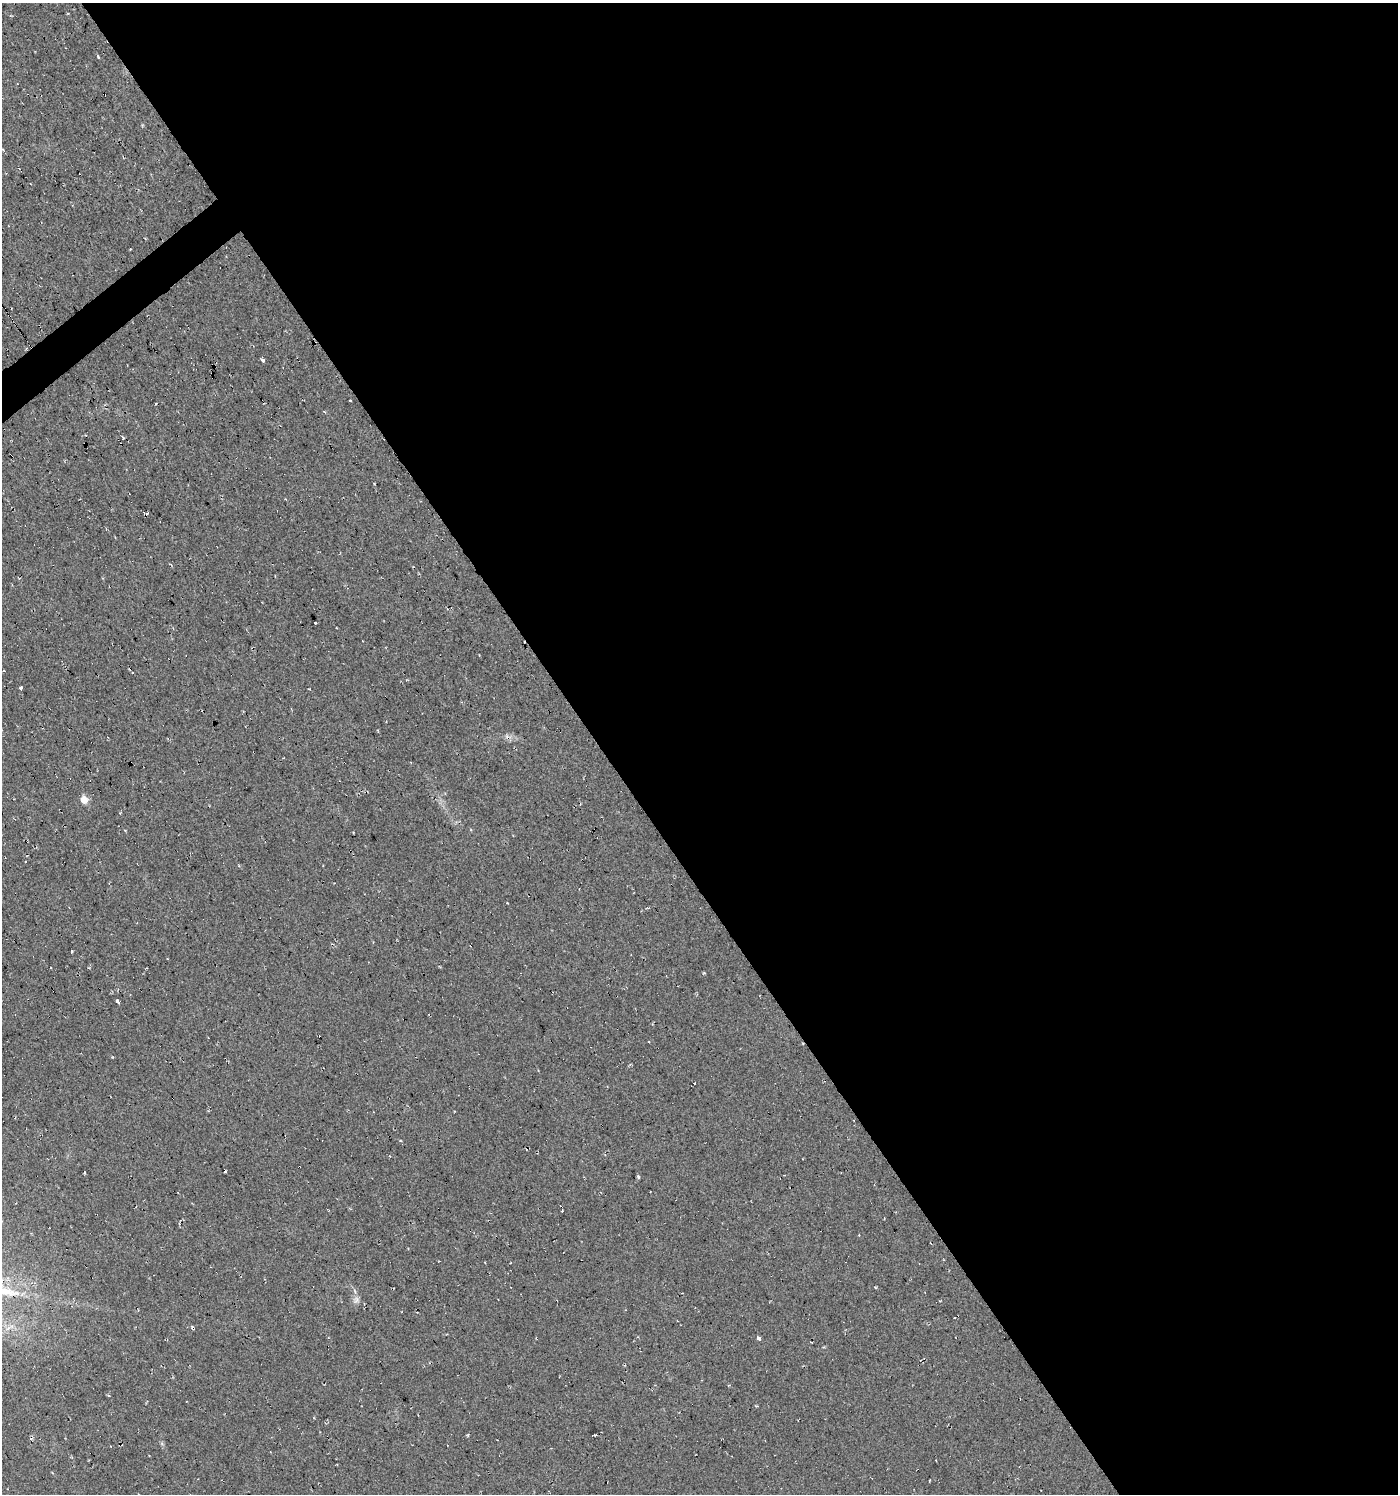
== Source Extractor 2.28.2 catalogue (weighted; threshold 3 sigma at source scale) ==
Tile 8 of 4 x 4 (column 4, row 2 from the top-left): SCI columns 4317-5712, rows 2985-4476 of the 5906 x 5968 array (HDU 1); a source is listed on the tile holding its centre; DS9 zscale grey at full resolution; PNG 1400 x 1496 px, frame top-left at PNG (2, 3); no overlay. Shown black and unused: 58% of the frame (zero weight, under 2 of 3 exposures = <1% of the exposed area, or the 3 px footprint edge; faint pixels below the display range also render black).
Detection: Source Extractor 2.28.2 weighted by HDU 2 'WHT'; one run over the whole footprint, this tile lists its part. Background 0.03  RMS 0.013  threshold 0.0577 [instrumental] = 3 sigma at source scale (4.5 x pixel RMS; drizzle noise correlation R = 1.50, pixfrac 1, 0.0396/0.0396 arcsec/px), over >= 5 px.
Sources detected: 19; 6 cosmic-ray / hot-pixel residue — not listed; the other 13 listed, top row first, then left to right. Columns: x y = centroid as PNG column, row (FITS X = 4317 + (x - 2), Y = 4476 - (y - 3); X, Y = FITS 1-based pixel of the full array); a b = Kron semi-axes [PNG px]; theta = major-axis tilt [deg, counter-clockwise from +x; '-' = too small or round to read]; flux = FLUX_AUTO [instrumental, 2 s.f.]
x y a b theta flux
98 57 3 2 - 4.1
263 361 4 3 - 12
350 400 3 2 - 0.85
123 438 3 3 - 5
315 623 3 3 - 3.7
21 688 4 3 - 8.8
84 800 5 4 - 22
117 1001 4 3 - 33
638 1177 5 3 - 1.7
562 1211 3 2 - 3
859 1235 2 2 - 0.77
356 1300 10 6 72 4.5
759 1338 4 3 - 10